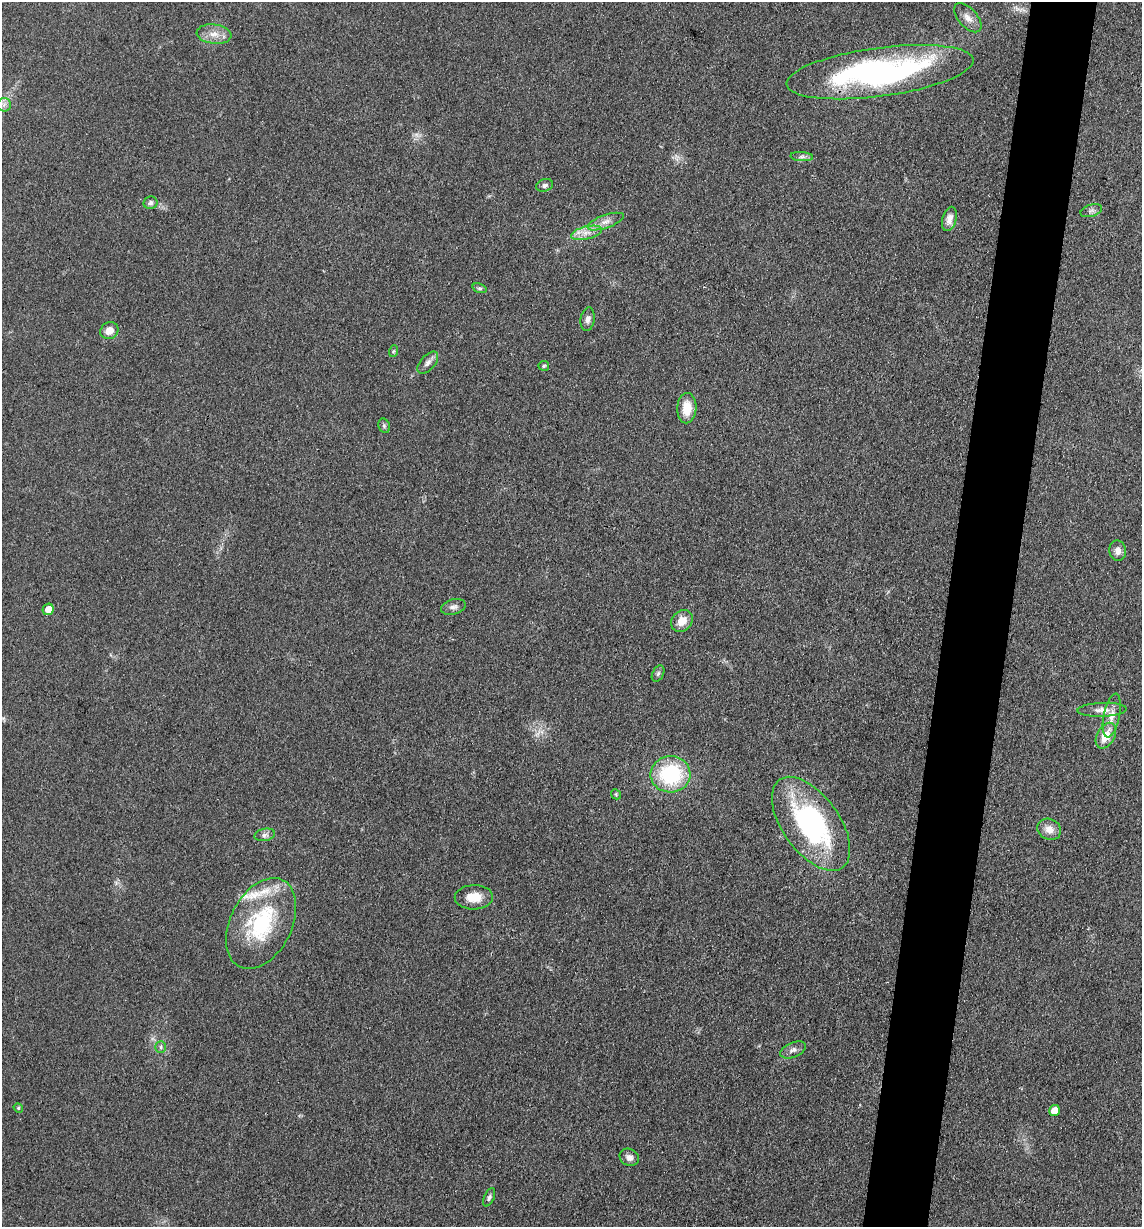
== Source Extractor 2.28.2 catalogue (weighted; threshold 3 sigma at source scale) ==
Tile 10 of 4 x 4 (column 2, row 3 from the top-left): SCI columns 1386-2525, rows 1231-2455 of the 4932 x 4909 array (HDU 1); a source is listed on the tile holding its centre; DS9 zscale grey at full resolution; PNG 1144 x 1229 px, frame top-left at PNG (2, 2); each listed source drawn as its Kron ellipse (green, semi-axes under 4 px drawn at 4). Shown black and unused: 6% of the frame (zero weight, under 3 of 4 exposures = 1% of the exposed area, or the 3 px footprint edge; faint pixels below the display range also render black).
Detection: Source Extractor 2.28.2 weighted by HDU 2 'WHT'; one run over the whole footprint, this tile lists its part. Background 0.103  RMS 0.0072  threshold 0.0324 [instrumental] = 3 sigma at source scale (4.5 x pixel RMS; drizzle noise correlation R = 1.50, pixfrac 1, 0.05/0.05 arcsec/px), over >= 5 px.
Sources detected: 42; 1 too faint to see at this stretch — neither listed nor drawn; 1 inside a brighter listed object's ellipse — not listed separately; the other 40 listed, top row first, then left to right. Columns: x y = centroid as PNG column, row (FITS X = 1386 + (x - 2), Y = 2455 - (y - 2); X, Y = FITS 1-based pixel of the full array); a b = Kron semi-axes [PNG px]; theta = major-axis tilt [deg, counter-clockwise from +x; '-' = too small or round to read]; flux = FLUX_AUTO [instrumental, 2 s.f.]
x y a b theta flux
968 18 17 9 -48 6
214 34 17 9 -7 7.7
880 72 94 24 8 210
4 105 7 6 - 2.7
802 157 11 4 -4 2.4
545 185 9 6 18 2.3
150 203 7 6 - 2.2
1091 211 11 6 18 2.3
949 219 12 7 74 5
606 222 19 6 19 5.8
586 233 16 6 13 6.6
480 288 7 4 -19 1.4
588 319 12 7 82 3.3
109 331 9 8 - 7
394 351 6 4 70 0.95
428 363 13 7 48 3.5
544 366 5 5 - 1.2
687 408 15 9 87 12
384 426 7 5 -70 1.5
1118 551 10 8 -80 4.7
453 607 12 7 15 3.3
48 609 6 5 - 7.3
682 621 12 9 48 9.1
658 673 9 5 63 1.8
1102 710 24 7 2 6.2
1112 716 22 8 78 7.1
1106 736 14 9 61 12
670 774 20 18 3 62
616 794 5 4 - 0.91
811 824 54 28 -54 130
1049 829 12 10 -27 7
265 835 10 6 12 2.8
474 897 19 12 1 11
261 923 48 31 63 74
161 1047 6 5 - 1.6
793 1050 13 7 23 3.6
18 1108 5 4 - 0.99
1054 1111 6 5 - 9.2
629 1157 10 8 -31 3.7
489 1197 9 5 67 2.2
Overlapping masked pixels (flux is a lower limit): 1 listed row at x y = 880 72